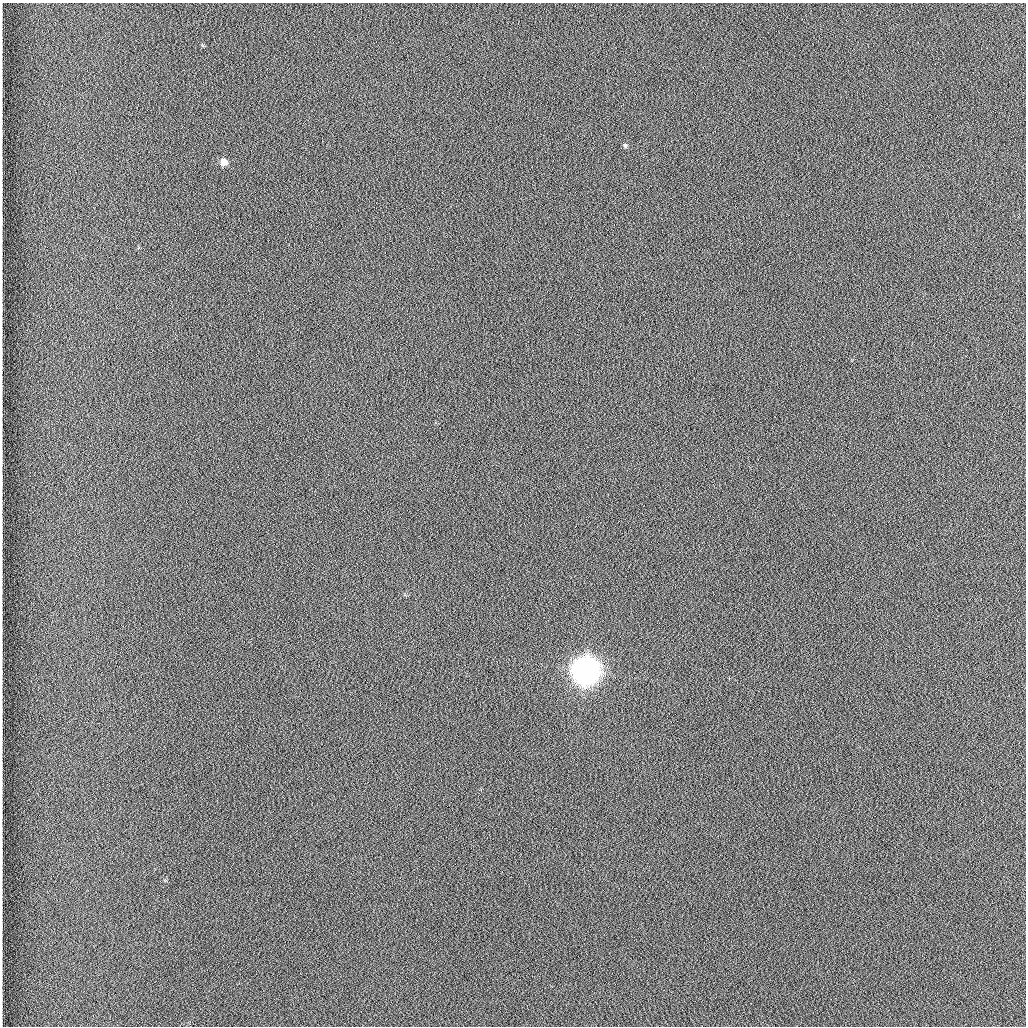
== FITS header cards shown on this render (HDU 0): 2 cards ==
NAXIS1  =                 1024 /fastest changing axis
NAXIS2  =                 1024 /next to fastest changing axis

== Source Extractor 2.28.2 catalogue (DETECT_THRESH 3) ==
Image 1024 x 1024 px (HDU 0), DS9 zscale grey, 1 PNG px = 1 image px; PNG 1028 x 1028 px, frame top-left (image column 1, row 1024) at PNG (2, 3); no overlay
Background 1260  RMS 5.9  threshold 17.8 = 3 sigma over >= 5 px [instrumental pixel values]
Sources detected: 3; all 3 listed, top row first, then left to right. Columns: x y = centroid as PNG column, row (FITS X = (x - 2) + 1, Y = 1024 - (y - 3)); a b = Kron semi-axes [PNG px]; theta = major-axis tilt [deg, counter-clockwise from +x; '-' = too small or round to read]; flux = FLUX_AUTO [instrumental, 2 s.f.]
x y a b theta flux
625 146 6 5 - 790
224 162 8 7 - 3200
586 671 10 9 - 840000